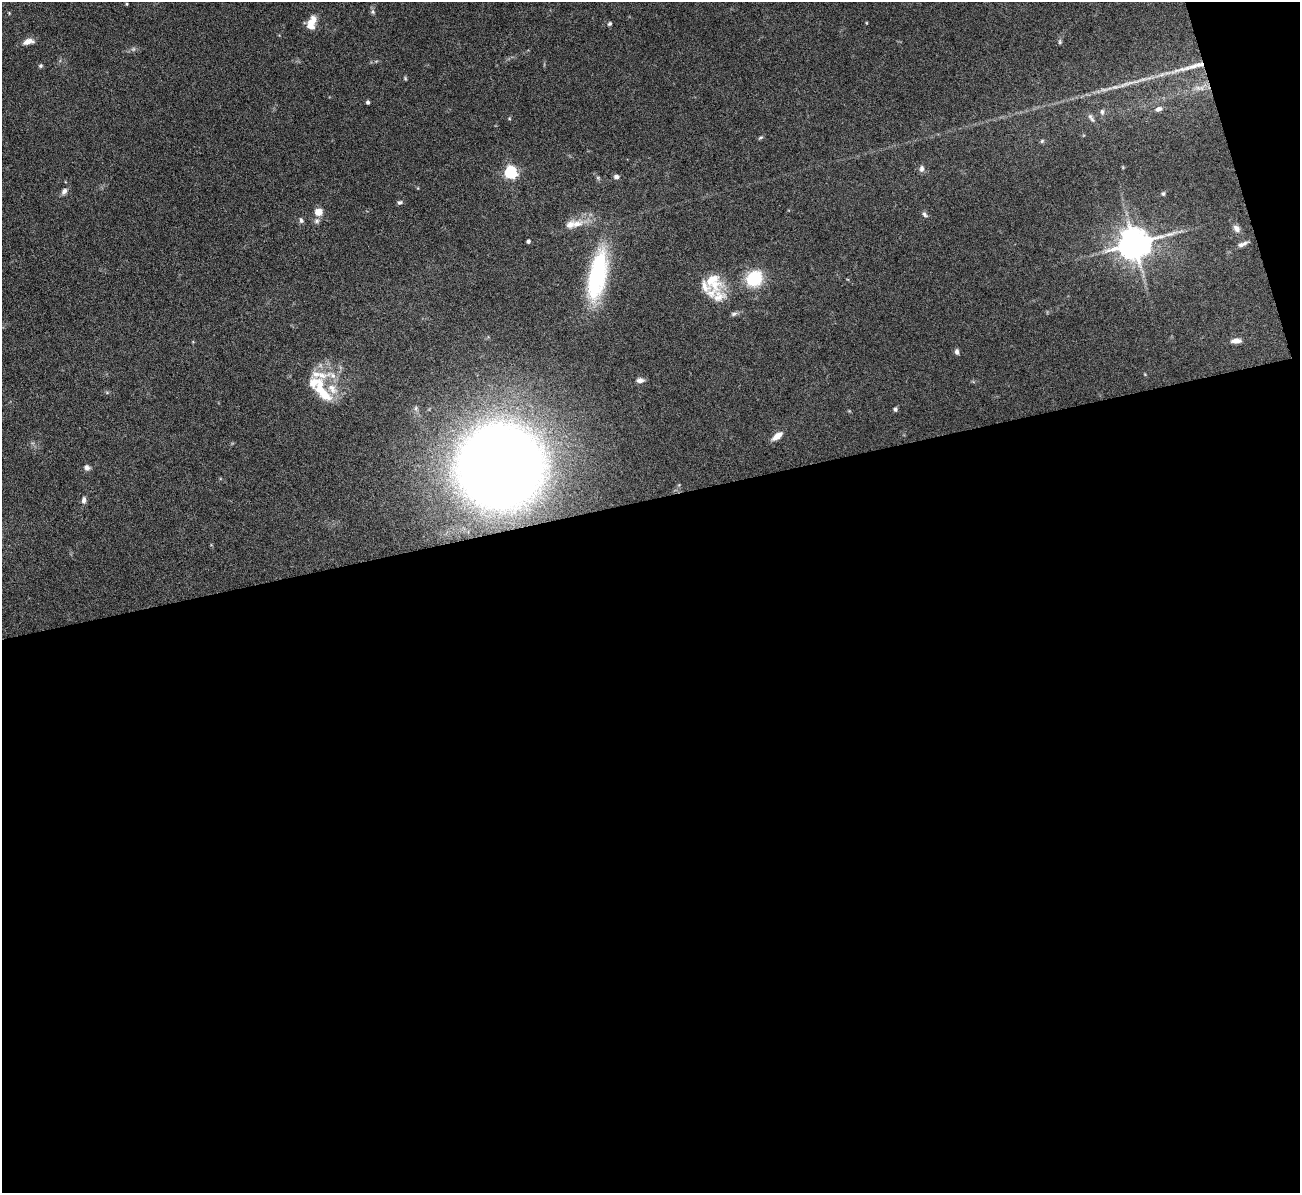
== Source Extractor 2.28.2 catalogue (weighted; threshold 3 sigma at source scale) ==
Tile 16 of 4 x 4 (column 4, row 4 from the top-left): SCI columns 3897-5194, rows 275-1465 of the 5251 x 5196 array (HDU 1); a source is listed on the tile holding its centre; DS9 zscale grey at full resolution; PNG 1302 x 1195 px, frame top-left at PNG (2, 2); no overlay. Shown black and unused: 60% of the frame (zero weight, under 5 of 9 exposures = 3% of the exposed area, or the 3 px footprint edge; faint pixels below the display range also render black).
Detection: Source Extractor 2.28.2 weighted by HDU 2 'WHT'; one run over the whole footprint, this tile lists its part. Background 0.12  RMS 0.0038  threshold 0.0155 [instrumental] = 3 sigma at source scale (4.09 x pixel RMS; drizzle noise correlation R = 1.36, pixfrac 0.8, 0.05/0.05 arcsec/px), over >= 5 px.
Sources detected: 53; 1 too faint to see at this stretch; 1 long thin detection or spike segment (spike, bleed or trail) — not listed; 6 inside a brighter listed object's ellipse — not listed separately; the other 45 listed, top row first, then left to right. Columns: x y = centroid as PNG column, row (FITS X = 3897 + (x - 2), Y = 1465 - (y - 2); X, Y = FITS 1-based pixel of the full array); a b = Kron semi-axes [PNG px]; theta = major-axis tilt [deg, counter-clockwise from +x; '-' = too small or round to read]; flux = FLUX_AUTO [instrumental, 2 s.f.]
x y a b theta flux
127 4 5 3 - 0.32
373 12 7 6 - 0.74
9 13 4 4 - 0.26
313 21 13 11 57 3.5
610 24 5 4 - 0.61
28 42 14 6 11 2.6
1060 42 7 5 -85 0.58
41 66 5 5 - 0.55
405 78 5 4 - 0.42
1198 88 10 5 -7 1.5
368 102 4 3 - 0.78
1158 109 9 6 21 1.5
1102 112 8 5 89 0.84
1090 116 9 7 -65 1.1
760 137 7 3 10 0.5
1042 141 6 5 - 0.5
922 169 8 6 88 1.2
511 172 6 5 - 56
616 176 7 5 -8 1.1
64 191 10 6 59 1.4
1163 194 5 4 - 0.55
400 202 7 5 21 0.73
318 212 6 6 - 5.4
924 214 8 5 -51 0.84
301 220 8 5 -74 0.85
317 221 8 7 - 1
577 224 20 10 19 4.6
1236 228 10 8 -49 1.6
528 241 4 3 - 0.77
1134 244 10 9 - 760
1242 244 13 5 23 1.4
597 275 61 19 79 38
754 279 12 11 - 20
713 284 34 21 88 11
734 314 9 5 17 0.89
1236 341 12 6 4 1.9
957 352 7 5 -83 1.1
640 380 9 6 0 1.5
321 390 40 13 -52 13
416 408 7 4 71 0.69
895 409 5 5 - 0.64
777 436 13 6 37 3
500 466 52 51 - 630
87 468 8 7 - 1.2
84 500 8 6 81 1.3